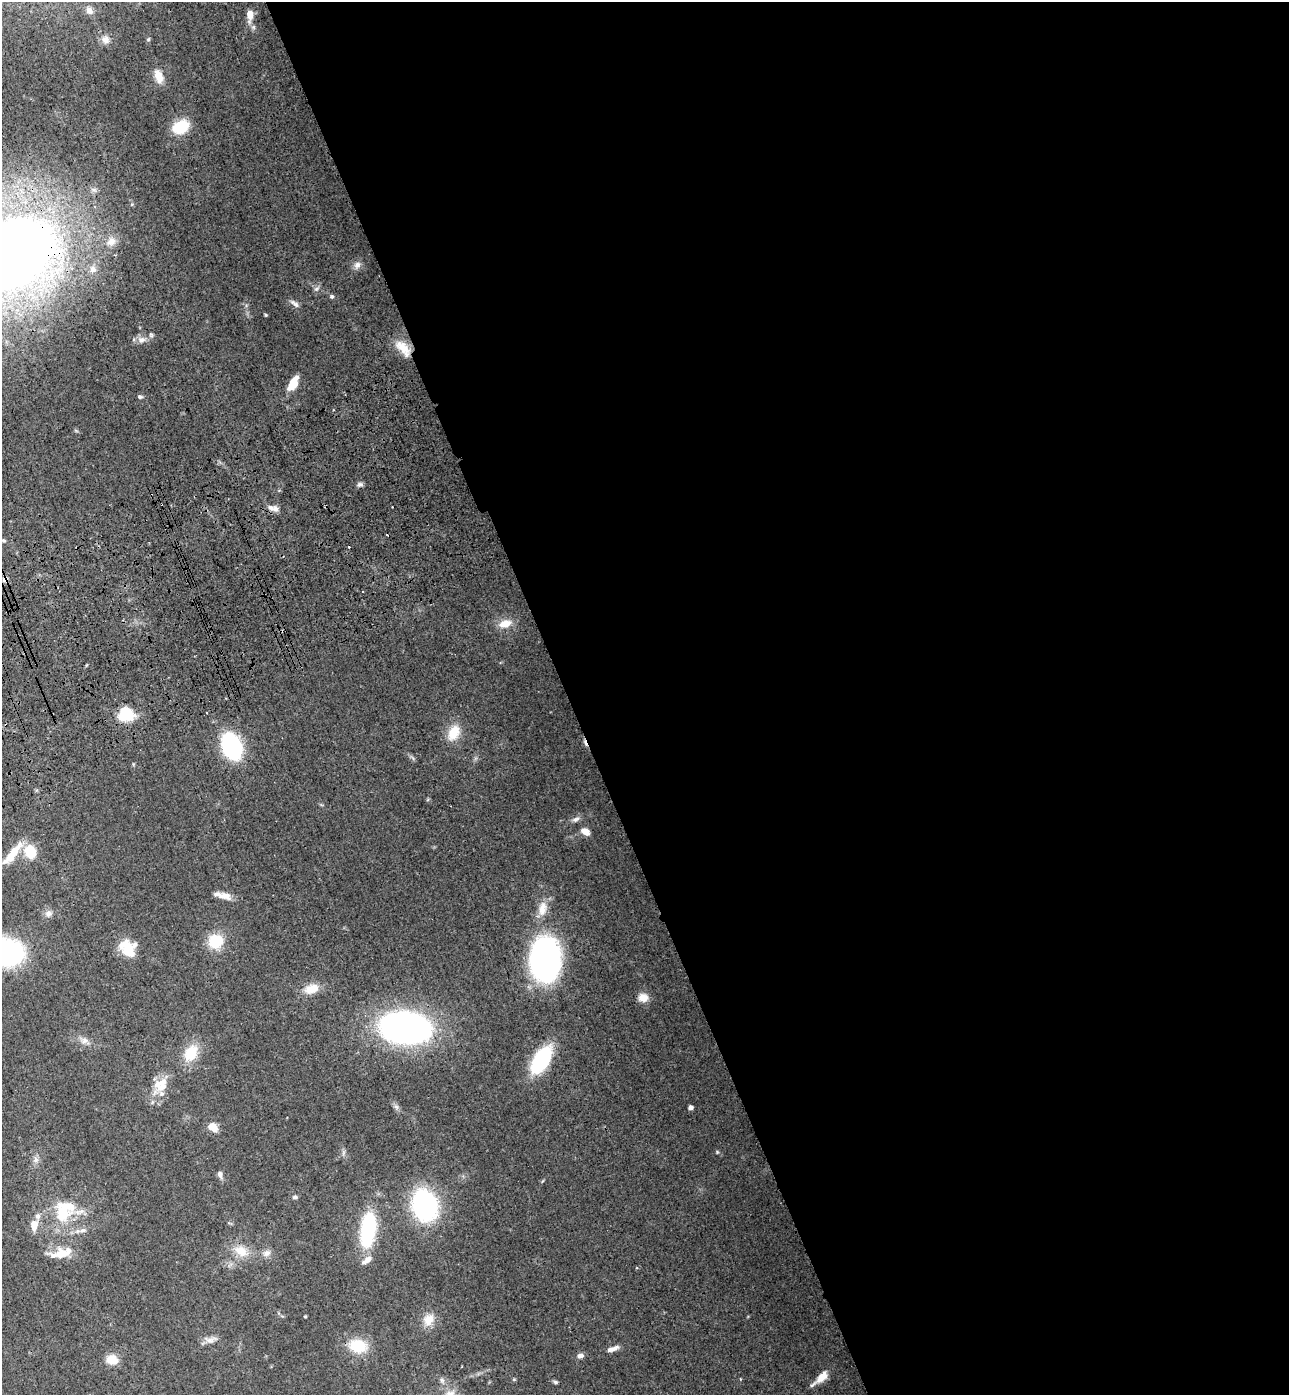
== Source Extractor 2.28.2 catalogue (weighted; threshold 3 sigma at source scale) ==
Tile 8 of 4 x 4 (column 4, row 2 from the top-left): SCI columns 4205-5491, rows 2898-4290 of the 5706 x 5794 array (HDU 1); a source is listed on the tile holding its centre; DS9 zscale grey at full resolution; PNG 1291 x 1397 px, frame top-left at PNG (2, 2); no overlay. Shown black and unused: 56% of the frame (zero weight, under 3 of 4 exposures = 6% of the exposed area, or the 3 px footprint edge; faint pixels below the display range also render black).
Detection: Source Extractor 2.28.2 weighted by HDU 2 'WHT'; one run over the whole footprint, this tile lists its part. Background 0.0787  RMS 0.0043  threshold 0.0195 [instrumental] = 3 sigma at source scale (4.5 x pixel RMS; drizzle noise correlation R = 1.50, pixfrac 1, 0.05/0.05 arcsec/px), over >= 5 px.
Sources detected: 80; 6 cosmic-ray / hot-pixel residue — not listed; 6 inside a brighter listed object's ellipse — not listed separately; the other 68 listed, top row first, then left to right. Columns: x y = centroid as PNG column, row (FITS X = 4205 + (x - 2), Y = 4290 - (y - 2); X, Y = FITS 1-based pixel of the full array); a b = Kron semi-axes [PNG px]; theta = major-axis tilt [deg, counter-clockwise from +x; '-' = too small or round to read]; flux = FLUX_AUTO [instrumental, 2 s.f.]
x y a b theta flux
89 11 10 8 -52 2
250 15 11 6 88 4.8
148 39 6 5 - 0.54
105 40 11 10 - 2.7
159 76 18 10 -71 4.9
181 127 14 10 27 18
111 241 13 11 27 3.9
13 252 70 48 32 570
357 265 10 9 - 2.1
93 269 10 9 - 2.7
316 289 8 6 27 1.2
332 296 5 5 - 0.77
294 303 14 5 -36 1.7
266 315 4 4 - 0.44
151 335 6 5 - 0.71
141 340 10 9 - 2.6
403 348 26 12 -49 7.4
293 383 13 7 61 9.6
140 397 6 5 - 0.82
360 484 9 6 8 1.1
271 508 11 8 -20 2.6
4 540 5 5 - 0.6
505 624 16 10 17 5.6
126 714 12 11 - 19
454 733 22 14 63 8.3
232 746 21 13 -68 59
576 819 12 6 26 1.7
586 831 9 6 -33 3.9
30 852 13 11 -71 12
13 853 36 9 51 10
223 895 24 7 -15 4
542 909 22 11 80 6.1
48 914 11 8 12 2.1
215 941 14 13 - 15
128 949 21 13 -57 12
7 952 26 20 -6 91
545 959 34 23 88 140
311 989 19 11 17 6.5
643 998 12 11 - 4.4
405 1028 43 25 -6 160
84 1041 12 8 -18 2.5
191 1053 20 14 58 11
541 1060 25 13 58 40
159 1084 25 15 41 8.2
690 1108 4 4 - 2.4
212 1127 9 7 -37 5.6
717 1152 4 4 - 0.45
343 1153 7 4 72 0.86
36 1160 9 7 -90 1.6
220 1174 8 6 -71 1.7
295 1197 6 5 - 0.8
425 1205 28 21 -74 65
62 1213 30 20 90 19
34 1225 11 7 82 5
83 1230 9 5 13 1.5
368 1230 32 13 82 43
241 1251 21 13 -30 7.9
62 1253 18 15 3 8.2
267 1253 10 9 - 2.3
305 1316 3 3 - 0.44
428 1320 16 13 57 5.5
210 1340 18 8 5 2.7
358 1346 22 15 -14 13
613 1349 17 6 20 2.6
580 1356 8 6 12 1.8
112 1359 14 11 -8 5.4
822 1377 19 9 44 5.4
555 1382 6 5 - 0.75
Overlapping masked pixels (flux is a lower limit): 2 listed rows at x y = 13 252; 403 348
Isophote crosses this tile's border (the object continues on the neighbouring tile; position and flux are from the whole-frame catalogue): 3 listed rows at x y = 250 15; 13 252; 7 952
Unlisted compact peaks at least as high as the median listed source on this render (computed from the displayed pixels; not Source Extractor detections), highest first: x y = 514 1379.